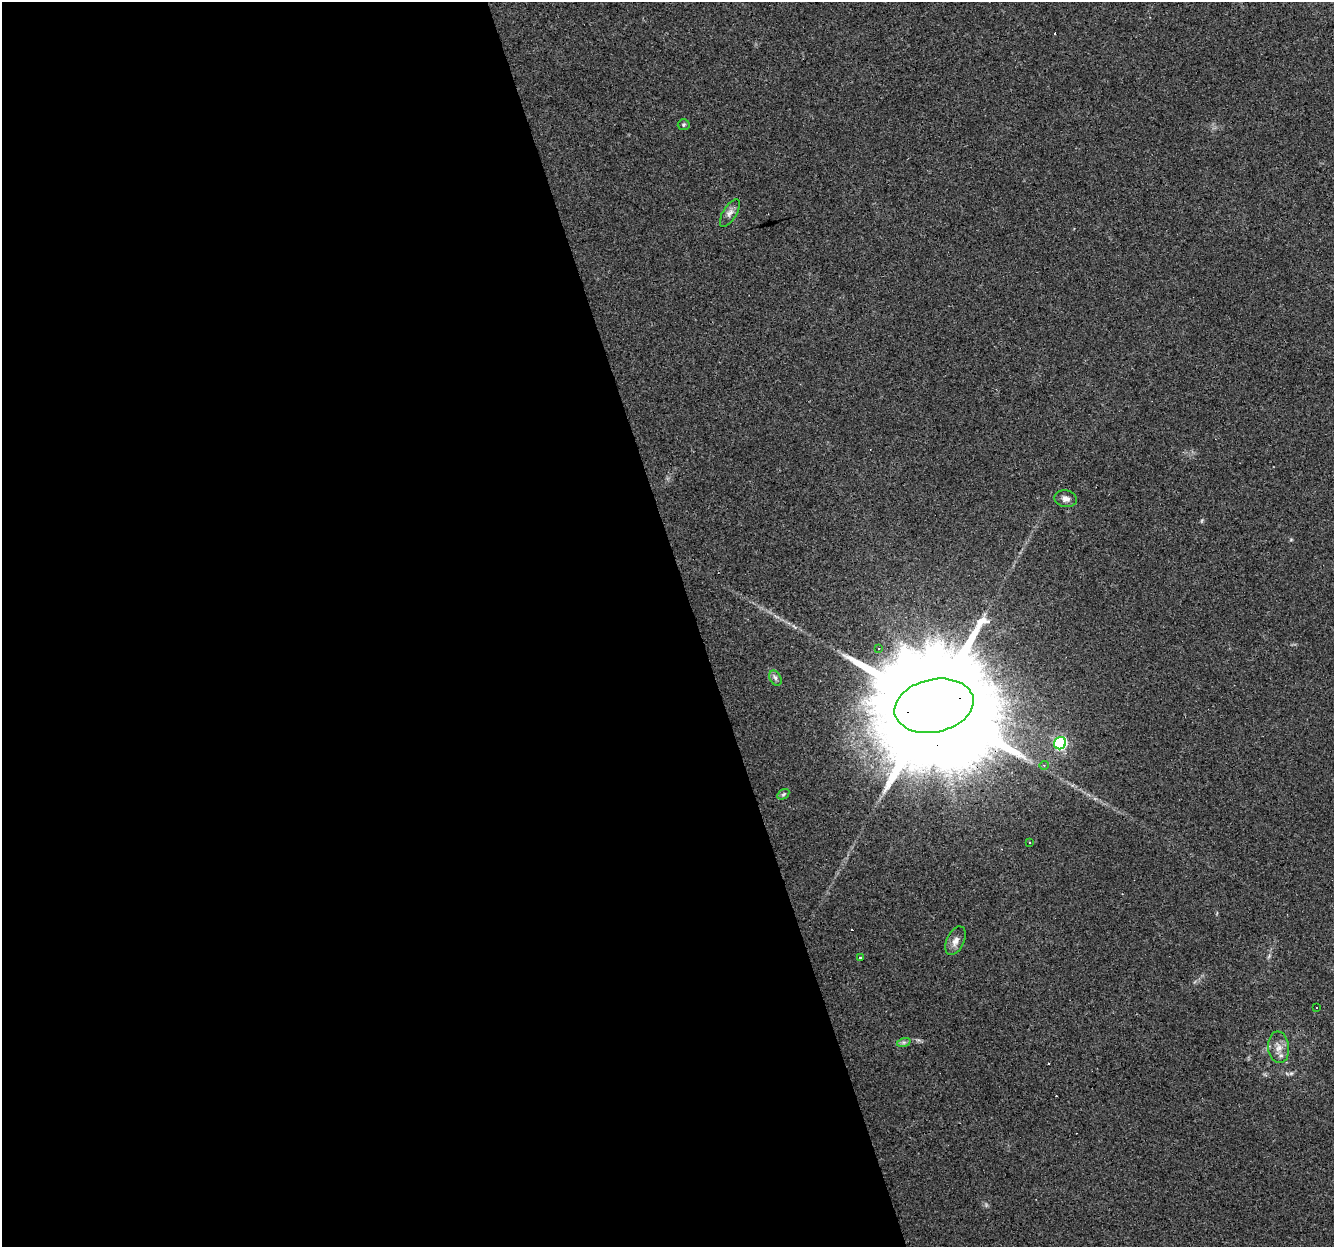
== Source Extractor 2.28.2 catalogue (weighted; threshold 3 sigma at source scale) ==
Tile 9 of 4 x 4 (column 1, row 3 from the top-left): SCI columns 1-1332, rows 1302-2546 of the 5326 x 5145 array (HDU 1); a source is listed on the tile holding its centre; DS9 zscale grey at full resolution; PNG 1336 x 1249 px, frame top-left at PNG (2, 2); each listed source drawn as its Kron ellipse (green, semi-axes under 4 px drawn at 4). Shown black and unused: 52% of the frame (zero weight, under 3 of 4 exposures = <1% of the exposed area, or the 3 px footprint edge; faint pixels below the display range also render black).
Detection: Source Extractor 2.28.2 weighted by HDU 2 'WHT'; one run over the whole footprint, this tile lists its part. Background 0.0777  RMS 0.0052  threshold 0.0233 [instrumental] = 3 sigma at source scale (4.5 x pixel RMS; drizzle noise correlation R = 1.50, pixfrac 1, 0.0396/0.0396 arcsec/px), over >= 5 px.
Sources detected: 19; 4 cosmic-ray / hot-pixel residue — neither listed nor drawn; the other 15 listed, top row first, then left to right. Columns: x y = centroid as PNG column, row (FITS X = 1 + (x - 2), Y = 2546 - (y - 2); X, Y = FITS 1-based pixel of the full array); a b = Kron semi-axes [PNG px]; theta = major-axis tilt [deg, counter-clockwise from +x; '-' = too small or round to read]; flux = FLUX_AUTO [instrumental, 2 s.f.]
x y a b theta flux
684 125 6 5 - 0.85
730 213 15 6 58 2.8
1066 499 11 8 -11 2.8
879 648 3 3 - 0.91
775 678 8 5 -60 1.5
934 706 40 26 12 26000
1060 743 6 6 - 72
1044 765 4 4 - 0.72
783 794 6 4 32 0.91
1029 842 3 3 - 1.1
955 941 15 8 64 3.5
860 957 3 2 - 0.75
1317 1008 3 3 - 2.6
904 1042 7 4 18 1.1
1279 1047 16 10 -83 4.8
Overlapping masked pixels (flux is a lower limit): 1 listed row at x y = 934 706